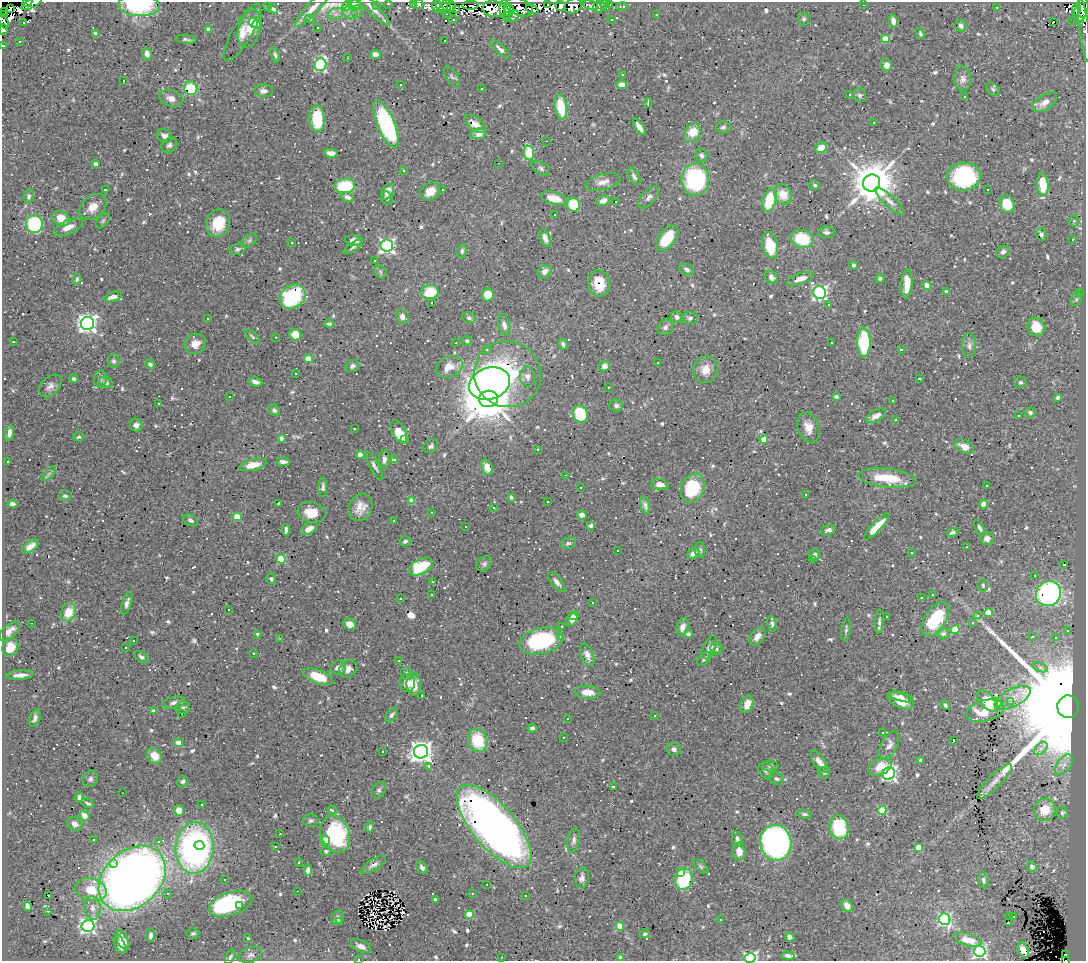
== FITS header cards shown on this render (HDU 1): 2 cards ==
NAXIS1  =                 1084
NAXIS2  =                  959

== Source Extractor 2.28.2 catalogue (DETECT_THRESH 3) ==
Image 1084 x 959 px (HDU 1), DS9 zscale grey, 1 PNG px = 1 image px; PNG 1088 x 963 px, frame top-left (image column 1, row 959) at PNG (2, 2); each listed source drawn as its Kron ellipse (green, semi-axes under 4 px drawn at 4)
Background 0.666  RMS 0.024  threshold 0.0716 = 3 sigma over >= 5 px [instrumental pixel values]
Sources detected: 911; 16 with non-positive FLUX_AUTO (blend fragments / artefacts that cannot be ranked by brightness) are neither listed nor drawn; of the other 895, the 500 brightest by FLUX_AUTO listed and drawn (395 fainter detections omitted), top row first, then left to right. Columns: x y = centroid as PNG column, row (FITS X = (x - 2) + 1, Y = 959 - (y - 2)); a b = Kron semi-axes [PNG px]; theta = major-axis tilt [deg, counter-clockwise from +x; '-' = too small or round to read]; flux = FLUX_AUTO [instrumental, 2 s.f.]
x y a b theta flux
27 2 5 3 - 17
32 3 11 4 27 40
388 3 3 3 - 13
419 4 5 4 - 44
609 4 3 3 - 42
354 5 6 4 1 5.9
414 5 3 2 - 3.3
436 5 7 4 86 27
442 5 8 5 -88 74
470 5 8 4 1 7.3
548 5 4 3 - 30
590 5 8 4 -14 8.9
605 5 6 3 -55 8.6
864 5 3 2 - 3.5
139 6 21 10 -4 74
267 6 3 2 - 8.8
347 6 5 4 - 5.2
376 6 3 3 - 9
447 6 8 4 -84 55
561 6 5 5 - 48
573 6 9 7 28 5.7
451 7 5 3 - 21
519 7 14 8 -21 44
599 7 6 5 - 17
622 7 6 3 1 8.8
372 8 24 5 -45 12
996 8 3 3 - 43
11 9 3 3 - 140
273 9 5 4 - 4.3
312 9 24 6 46 14
494 9 11 8 -10 120
509 9 5 4 - 79
532 9 7 3 -23 31
457 10 4 2 - 6.7
505 10 10 5 -82 29
1076 10 6 4 78 150
1081 10 12 6 72 430
4 11 3 2 - 7.1
357 11 6 5 - 4.1
350 12 7 6 - 6.9
336 14 8 6 19 6.2
447 14 3 3 - 13
4 15 3 2 - 6.3
656 15 3 3 - 3.5
514 16 6 3 62 33
508 18 3 2 - 18
310 19 5 4 - 3.3
611 19 3 3 - 7.3
804 19 6 5 - 3.1
453 20 4 3 - 23
1076 20 8 4 8 54
4 21 8 3 -61 30
893 21 6 4 -80 9.7
1053 22 4 3 - 650
24 23 3 3 - 12
253 23 5 4 - 27
256 24 4 3 - 25
961 26 6 5 - 4.1
317 28 3 3 - 7.9
208 29 4 4 - 17
250 29 20 11 75 33
1084 29 32 5 -83 43
3 30 5 4 - 14
242 32 33 9 60 22
920 33 6 4 -66 3.2
95 34 4 3 - 8.5
186 39 10 4 -6 3.7
886 39 4 4 - 60
445 40 3 2 - 25
19 42 3 2 - 11
3 46 3 3 - 4.6
500 49 13 4 -43 7.6
147 54 6 5 - 11
375 54 5 4 - 8.1
275 55 8 4 -73 3.3
347 58 3 2 - 3.2
320 65 6 6 - 250
886 65 6 5 - 10
623 75 3 3 - 3.2
452 77 12 5 -56 4.2
963 78 12 8 -84 11
123 81 3 3 - 120
401 84 3 3 - 25
622 85 5 4 - 13
191 88 7 6 - 53
482 89 3 3 - 7.9
993 89 7 5 -44 3.6
264 91 9 6 -2 9.2
850 94 3 3 - 4.9
859 95 7 6 - 4.4
965 96 3 2 - 5.2
171 98 12 8 -17 11
1045 102 14 7 34 15
648 103 5 2 - 3.9
561 107 13 6 -81 52
317 119 13 7 -88 74
874 122 3 3 - 21
386 124 25 8 -67 280
475 124 12 6 -36 15
639 127 9 4 -57 10
723 127 7 6 - 4.4
692 133 10 7 57 33
478 134 8 5 9 16
165 136 8 6 -29 8.9
546 141 3 2 - 22
169 145 9 7 41 5.1
821 148 6 5 - 23
331 153 7 4 -10 12
529 153 7 5 -83 86
701 155 7 5 -65 4.4
498 163 3 2 - 6.9
96 164 4 4 - 9.2
541 168 10 6 -32 4.9
404 170 3 3 - 4.2
634 176 9 5 -61 5.2
964 177 17 14 6 200
695 179 16 14 89 180
603 182 18 7 15 13
872 183 9 8 - 6500
1043 184 11 5 -85 43
815 185 5 4 - 3.5
345 186 10 7 7 74
105 190 4 3 - 11
443 190 3 2 - 3.3
988 190 3 3 - 16
430 191 10 8 34 18
388 192 9 5 63 10
783 194 10 8 -57 24
29 196 6 5 - 3.8
347 197 6 5 - 8.6
649 197 13 6 47 7.6
387 198 7 5 -66 3.4
554 198 14 6 -14 32
769 200 12 6 72 62
603 201 7 5 23 11
889 201 19 5 -43 9.3
615 202 3 3 - 1500
1007 204 9 7 -66 39
573 205 7 6 - 52
93 207 15 11 41 20
555 215 3 2 - 3.4
61 218 9 7 -29 25
103 221 9 5 52 3.1
1074 221 5 5 - 3.2
218 223 14 11 67 44
34 224 9 8 - 120
68 227 15 7 23 14
827 232 8 5 -4 6.1
1041 234 6 5 - 4.2
545 238 9 5 -71 8.4
667 238 14 8 54 51
802 239 11 9 -15 83
1073 239 3 3 - 6.1
354 240 9 5 -6 10
249 241 8 5 41 3.8
292 243 3 3 - 4.7
770 245 14 7 -77 47
387 246 6 6 - 450
353 247 11 4 34 4.2
238 249 8 5 16 4.5
462 251 7 5 74 3.8
1003 252 7 5 36 5.3
375 260 3 3 - 24
853 265 4 4 - 4
687 269 8 5 -25 4.8
545 271 7 6 - 9.5
380 272 7 5 -46 3.7
771 277 7 5 -45 8.3
880 278 4 4 - 3.9
77 279 5 4 - 4
800 279 14 5 19 14
599 284 13 10 -83 30
907 284 15 5 87 32
927 285 4 4 - 24
946 291 4 3 - 8.6
430 292 9 7 4 52
820 293 6 6 - 430
1080 293 3 3 - 64
488 295 6 6 - 26
113 297 9 4 16 10
293 297 14 11 34 170
1076 299 7 5 59 3.3
432 303 3 3 - 4.7
829 305 3 3 - 16
402 317 7 6 - 8.1
677 317 6 5 - 7.4
208 318 3 3 - 24
469 318 7 5 -15 4.1
690 318 8 6 4 4.5
87 323 7 6 - 790
329 324 5 4 - 3.7
504 325 11 5 -74 9
665 327 8 7 - 5.8
1036 327 9 8 - 28
295 335 6 5 - 26
252 337 9 4 -43 3
276 337 3 2 - 6.3
467 341 5 4 - 3.6
14 342 3 3 - 3.5
864 342 15 6 90 100
456 343 3 2 - 3.4
831 343 3 3 - 40
195 344 11 10 - 16
563 344 6 4 -59 4.6
969 345 12 7 -89 7.4
901 349 3 3 - 7.9
487 350 4 4 - 4.3
308 359 4 4 - 32
114 361 7 6 - 3.6
658 362 4 2 - 3.1
150 364 5 4 - 3.6
352 366 7 5 34 5.5
604 366 5 5 - 9.1
449 367 14 10 23 23
705 370 13 12 - 21
296 373 3 3 - 38
508 374 34 33 - 290
527 376 10 8 -84 9
74 379 4 3 - 3
100 379 8 6 83 5
919 379 3 3 - 6.5
106 382 6 5 - 5.2
255 382 7 4 -15 8.6
1021 382 6 6 - 3.5
490 384 21 15 20 810
50 386 13 8 45 8.1
608 387 3 2 - 6.5
229 397 3 3 - 63
836 397 4 3 - 3.3
1058 397 4 3 - 4.3
488 399 9 8 - 6400
893 401 3 3 - 13
158 404 3 3 - 3.3
616 405 7 6 - 4.6
274 410 6 5 - 4
1030 412 5 5 - 4.4
580 414 9 7 -68 75
876 416 11 6 30 10
1018 416 3 3 - 4.1
896 420 3 3 - 23
136 425 6 6 - 6.1
808 427 16 10 -72 17
354 429 3 2 - 7.6
399 432 12 6 -60 29
9 433 8 4 81 8.6
79 437 5 4 - 3.3
281 438 4 4 - 7.9
405 439 3 2 - 5
764 439 5 4 - 30
431 446 8 6 42 4.9
964 446 10 6 -24 15
538 449 3 2 - 4.1
360 455 4 4 - 25
384 459 9 5 88 6.8
394 459 3 3 - 43
7 461 3 3 - 35
283 462 7 4 -3 7.2
253 465 14 5 13 22
374 466 16 4 -62 5.6
487 467 8 5 -75 16
49 474 9 3 45 3.3
565 475 3 2 - 24
887 478 29 9 -6 55
660 484 9 5 -12 13
986 486 3 3 - 220
323 487 9 4 90 4.5
581 487 3 3 - 16
693 488 15 11 65 85
806 494 3 3 - 70
65 496 6 5 - 4
511 497 4 3 - 3.2
412 501 4 4 - 25
547 501 3 3 - 42
279 503 3 3 - 5.9
12 504 5 4 - 7.3
984 504 4 4 - 36
645 505 9 4 -73 5.5
360 507 14 11 61 18
493 508 3 3 - 10
432 512 3 2 - 3.7
311 513 14 10 -10 25
582 515 5 4 - 8.1
237 517 4 4 - 54
190 520 8 5 -26 5.4
394 520 3 2 - 3
466 526 3 3 - 19
591 526 4 4 - 5.4
877 527 18 5 47 29
980 528 8 4 -61 4.1
309 529 9 5 29 13
286 530 6 3 86 4.1
828 530 8 5 17 5.7
953 532 6 4 21 5.2
987 539 6 6 - 8.1
405 541 5 5 - 3.7
568 543 8 5 13 3.7
30 546 9 5 38 15
966 547 3 2 - 3.2
617 550 3 3 - 3.5
700 550 8 5 -88 4.3
911 553 3 3 - 3.8
693 554 6 5 - 8.9
814 555 6 5 - 6.3
281 559 4 4 - 84
812 559 3 3 - 4.4
484 564 8 6 46 3.7
1064 565 3 3 - 89
421 567 13 7 29 63
1034 576 3 3 - 41
271 579 5 4 - 3.4
433 582 3 3 - 130
557 582 12 5 -51 7.3
983 585 6 5 - 3
1048 594 13 12 - 370
432 595 3 3 - 4
933 595 3 3 - 10
400 598 3 2 - 5.7
921 598 3 3 - 41
127 603 11 4 73 6.5
593 603 3 2 - 43
228 610 3 3 - 4.9
68 612 9 7 64 28
988 613 4 4 - 51
978 615 3 3 - 76
574 616 5 4 - 4.9
886 616 3 3 - 14
935 619 19 10 56 75
572 620 7 5 55 9.9
879 622 12 4 87 5.6
32 623 3 2 - 18
972 623 3 3 - 76
350 624 6 5 - 15
772 624 8 4 -78 3.9
562 626 3 3 - 7.1
682 627 9 6 72 10
846 629 12 4 82 3.9
955 629 4 4 - 56
1068 630 3 3 - 42
9 631 13 6 40 13
943 633 6 4 13 5
257 634 3 3 - 3.6
688 634 4 3 - 7.2
757 636 10 6 52 13
561 637 3 3 - 6.1
1032 637 3 2 - 7.2
280 638 3 2 - 3.1
1055 638 3 3 - 7.5
134 641 3 3 - 9.5
541 641 22 12 14 180
10 647 9 7 63 19
125 647 3 3 - 3.5
709 648 12 6 69 11
716 649 6 6 - 4.4
254 654 3 3 - 4.1
587 655 12 6 -68 11
141 657 8 5 -36 4.3
704 659 8 5 45 4.3
399 660 3 3 - 7.3
338 667 8 7 - 12
1040 667 8 3 -19 3.6
348 669 9 8 - 11
407 674 7 5 -59 3.8
20 675 14 4 4 11
318 677 16 7 -20 37
407 683 9 7 87 15
414 684 11 7 -84 19
588 692 13 6 -4 19
422 696 3 3 - 250
901 697 12 4 -15 11
1013 698 20 9 27 18
901 701 14 7 -24 28
988 701 13 7 -45 29
1011 702 3 3 - 4.2
174 703 11 6 10 7.1
998 703 3 3 - 6
747 704 9 6 69 17
945 705 5 4 - 3.5
183 707 7 6 - 4.7
1068 707 11 11 - 130000
153 711 4 4 - 6.3
985 711 19 10 14 34
181 714 3 3 - 5.3
391 715 8 5 55 4.4
655 715 3 3 - 260
35 718 9 5 68 5.8
568 719 3 3 - 5.1
532 728 4 4 - 4.7
882 733 3 3 - 42
563 737 3 2 - 3.9
953 740 3 3 - 25
478 741 12 9 -72 61
178 743 4 4 - 22
889 745 15 8 63 9.7
674 749 7 6 - 6.5
1041 749 8 5 44 5.9
383 751 3 3 - 3.6
421 752 7 7 - 1300
155 756 8 7 - 24
921 760 4 3 - 3.3
819 762 12 6 -53 11
1064 765 12 6 55 8.9
429 766 4 3 - 3.2
770 766 8 5 1 3.5
880 767 12 8 23 25
766 771 8 7 - 5.5
824 773 6 5 - 3.1
889 774 7 6 - 380
90 779 8 7 - 4.8
777 779 7 6 - 4
183 781 6 5 - 3.5
994 781 23 6 45 15
613 786 3 3 - 45
379 790 8 6 63 4.3
123 793 3 2 - 13
79 797 5 4 - 5.7
88 803 6 4 -26 4.3
201 805 3 3 - 3.6
179 810 5 5 - 18
332 810 4 3 - 18
882 810 4 4 - 58
1045 810 11 10 - 32
1062 813 6 5 - 3.2
804 814 7 4 -9 3.9
84 815 5 5 - 13
311 820 7 6 - 4.2
75 824 8 6 -35 8.4
494 826 51 21 -49 1300
370 827 5 4 - 3.3
839 827 12 9 -77 91
280 834 3 2 - 3.6
335 834 19 14 -71 140
737 839 8 5 -73 5
94 840 3 3 - 6.4
325 840 5 4 - 30
574 840 12 6 78 6.7
159 841 3 3 - 14
776 843 18 15 -79 470
199 845 5 4 - 67
276 847 3 3 - 15
918 847 4 4 - 28
195 848 26 19 86 530
326 851 5 5 - 3.6
739 852 9 6 -85 14
114 863 3 2 - 380
299 863 4 3 - 13
374 865 14 5 31 7.6
701 866 9 5 -42 3.5
1032 867 5 4 - 5.7
422 868 7 5 -58 5.3
308 870 5 4 - 11
680 872 3 3 - 12
132 878 37 28 43 1600
582 878 10 7 82 8.1
225 879 3 3 - 11
684 879 11 9 80 99
983 880 8 5 -79 3.9
487 885 3 2 - 3.4
91 890 16 11 -14 36
298 891 3 2 - 6.3
167 894 4 4 - 3.1
472 894 3 3 - 9.5
48 895 3 3 - 12
526 896 3 3 - 24
435 900 3 3 - 5.3
230 904 22 11 17 230
239 905 3 3 - 67
27 906 5 4 - 5
847 906 7 5 -53 11
92 908 12 8 -83 10
48 911 3 2 - 4.3
470 914 4 4 - 55
1010 916 3 3 - 36
1014 916 4 2 - 6
337 918 7 5 59 5.1
721 919 3 3 - 3.5
945 919 6 5 - 260
339 921 3 3 - 5.6
1008 923 3 3 - 11
88 926 6 6 - 430
620 926 4 4 - 37
193 933 6 5 - 3.3
645 934 5 4 - 3.4
150 935 7 4 85 4.5
790 937 5 4 - 6.4
248 938 3 3 - 5.2
122 940 10 5 -64 15
968 940 14 6 -17 23
120 945 10 5 -70 8.4
361 946 11 5 -25 10
1023 950 8 5 -64 5.7
980 951 5 5 - 310
251 955 12 7 21 6.4
1066 955 3 3 - 21
788 956 7 4 -10 5.7
230 957 8 4 60 3.3
501 957 3 2 - 3
621 958 4 3 - 7.8
750 958 5 5 - 310
358 959 3 2 - 13
1065 960 4 2 - 75
At the frame edge (FLAGS 8, measured only in part): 13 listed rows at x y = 27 2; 32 3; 388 3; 419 4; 139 6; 4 21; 1084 29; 3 30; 3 46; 621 958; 750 958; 358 959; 1065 960
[395 fainter detections neither listed nor drawn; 16 non-positive-flux detections neither listed nor drawn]